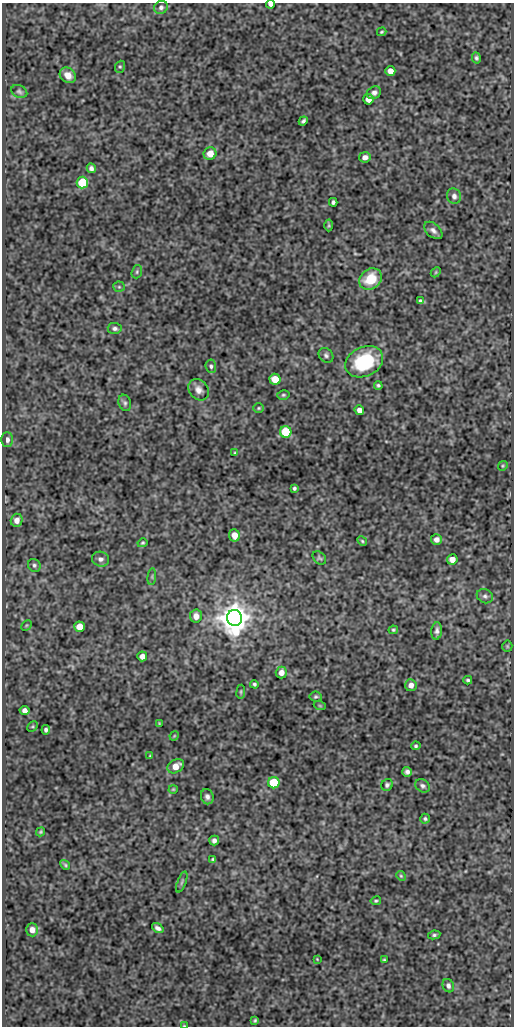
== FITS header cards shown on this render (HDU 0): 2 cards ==
NAXIS1  =                  512
NAXIS2  =                 1024

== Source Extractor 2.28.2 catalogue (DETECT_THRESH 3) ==
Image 512 x 1024 px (HDU 0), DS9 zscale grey, 1 PNG px = 1 image px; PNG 516 x 1028 px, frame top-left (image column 1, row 1024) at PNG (2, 3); each listed source drawn as its Kron ellipse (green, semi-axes under 4 px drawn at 4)
Background 70.3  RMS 0.42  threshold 1.27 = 3 sigma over >= 5 px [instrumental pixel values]
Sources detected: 96; all 96 listed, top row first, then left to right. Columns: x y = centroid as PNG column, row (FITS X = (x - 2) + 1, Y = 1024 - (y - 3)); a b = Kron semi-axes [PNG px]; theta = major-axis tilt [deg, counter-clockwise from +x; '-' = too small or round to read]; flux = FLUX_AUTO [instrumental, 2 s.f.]
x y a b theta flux
271 4 4 3 - 120
161 7 7 6 - 85
382 32 5 3 - 34
476 58 5 4 - 55
120 67 6 5 - 46
390 71 5 5 - 200
68 75 9 7 -43 250
19 91 8 6 -25 69
374 93 7 6 - 99
368 99 5 5 - 220
303 121 5 3 - 58
210 154 6 6 - 330
365 157 6 5 - 150
91 168 5 4 - 87
82 183 6 5 - 1400
454 196 8 7 - 110
333 202 4 4 - 56
329 225 6 4 -89 36
433 230 11 6 -41 120
137 272 7 5 71 47
436 272 6 4 47 37
371 279 12 10 36 760
119 287 5 5 - 46
420 301 4 3 - 52
115 328 7 5 -5 74
326 355 8 6 -46 75
364 362 20 14 25 1800
211 366 7 5 -85 65
275 379 6 5 - 430
378 385 4 4 - 45
199 390 11 9 -51 170
283 395 6 4 14 45
125 403 8 6 -71 74
259 408 5 5 - 39
359 410 5 4 - 160
286 432 6 5 - 1300
7 440 7 6 - 110
235 453 4 3 - 26
503 466 5 4 - 35
294 488 4 4 - 48
17 520 6 6 - 180
234 535 6 5 - 240
436 539 5 5 - 130
362 541 5 4 - 40
142 543 5 4 - 39
319 558 8 5 -43 55
101 559 8 7 - 120
452 559 5 5 - 210
34 565 7 6 - 64
152 577 8 3 85 45
485 596 8 7 - 84
196 616 6 6 - 200
234 618 8 7 - 61000
26 625 6 3 45 29
80 627 5 5 - 330
393 630 5 4 - 41
437 631 8 5 83 99
507 646 5 5 - 34
142 656 5 5 - 150
281 672 6 5 - 170
468 680 4 3 - 45
254 684 4 4 - 49
411 685 6 5 - 160
241 692 7 3 82 37
316 697 6 5 - 47
320 706 6 4 -19 31
25 710 5 4 - 130
159 723 3 2 - 21
32 726 6 4 45 32
46 730 4 3 - 64
174 736 5 4 - 29
416 746 5 4 - 45
150 756 4 3 - 27
176 766 9 6 32 300
407 772 5 4 - 94
274 783 5 5 - 1200
387 785 6 5 - 68
423 786 8 6 -34 78
173 789 4 4 - 30
207 797 8 6 -71 100
425 819 5 5 - 50
41 832 5 4 - 37
214 840 5 5 - 91
213 859 4 3 - 39
65 865 5 4 - 38
401 876 5 4 - 35
182 882 11 3 69 52
376 901 5 3 - 43
158 928 6 4 -34 94
32 930 6 6 - 210
434 935 6 4 10 53
317 959 4 3 - 22
384 960 4 4 - 35
448 986 7 5 -67 84
255 1020 3 3 - 35
184 1026 4 2 - 20
At the frame edge (FLAGS 8, measured only in part): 2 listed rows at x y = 271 4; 184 1026